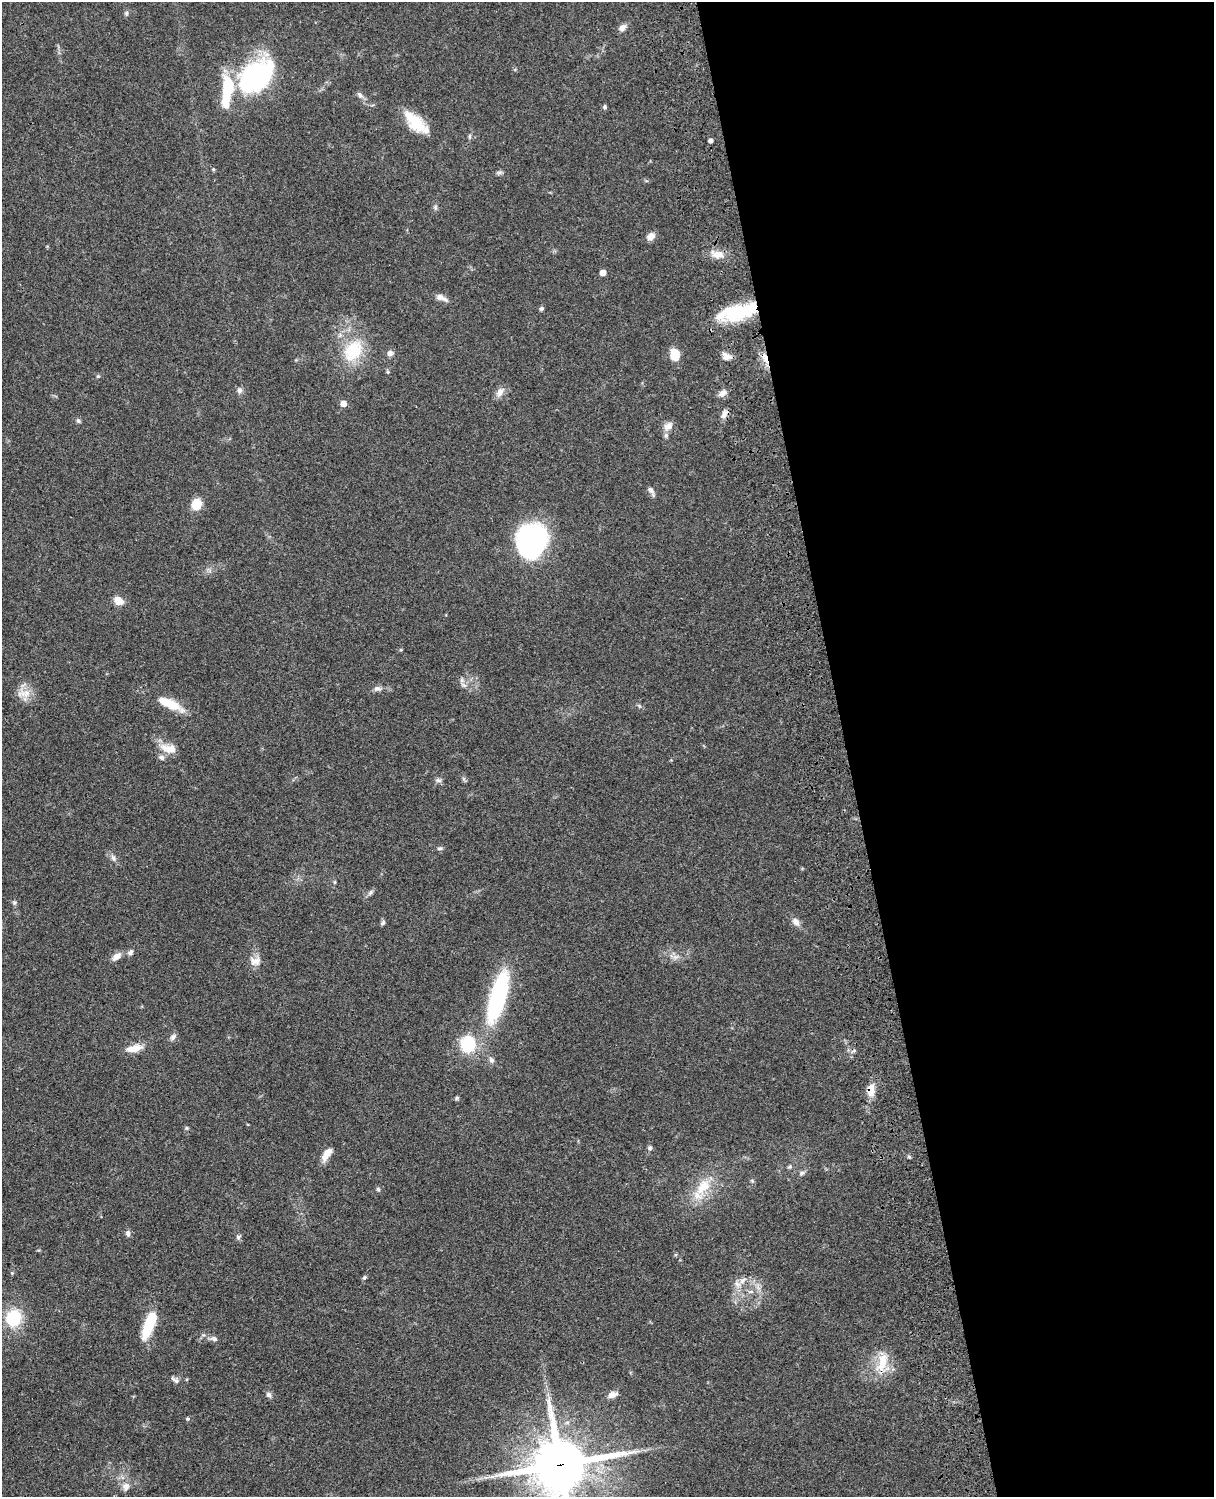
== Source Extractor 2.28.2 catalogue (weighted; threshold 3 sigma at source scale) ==
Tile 8 of 4 x 3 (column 4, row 2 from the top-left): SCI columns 3758-4969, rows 1773-3267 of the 5087 x 4926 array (HDU 1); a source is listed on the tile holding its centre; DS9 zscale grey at full resolution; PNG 1216 x 1499 px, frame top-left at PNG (2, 2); no overlay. Shown black and unused: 30% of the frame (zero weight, under 3 of 4 exposures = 6% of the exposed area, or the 3 px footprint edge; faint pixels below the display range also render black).
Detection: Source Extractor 2.28.2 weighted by HDU 2 'WHT'; one run over the whole footprint, this tile lists its part. Background 0.0762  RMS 0.0058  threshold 0.0259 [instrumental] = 3 sigma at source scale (4.5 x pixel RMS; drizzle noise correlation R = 1.50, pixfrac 1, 0.05/0.05 arcsec/px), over >= 5 px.
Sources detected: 91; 1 inside a brighter object's white glare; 1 cosmic-ray / hot-pixel residue — not listed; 4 inside a brighter listed object's ellipse — not listed separately; the other 85 listed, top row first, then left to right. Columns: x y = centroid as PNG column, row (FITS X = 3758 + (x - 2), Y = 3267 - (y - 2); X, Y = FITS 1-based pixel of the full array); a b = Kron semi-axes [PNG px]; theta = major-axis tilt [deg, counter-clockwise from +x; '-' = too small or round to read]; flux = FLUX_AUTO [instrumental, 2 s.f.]
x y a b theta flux
126 13 7 5 87 1.2
622 28 10 7 42 2.9
256 76 37 24 36 100
360 95 11 6 -54 2
605 107 6 5 - 1
416 123 28 14 -44 18
470 136 6 4 89 0.86
710 141 4 3 - 2
213 169 4 4 - 0.72
499 172 9 4 8 1.2
435 207 7 5 84 1.1
651 236 10 7 44 3.8
717 254 17 9 -15 6.3
603 273 4 4 - 5.3
440 297 10 8 -20 3.6
541 309 5 4 - 1.5
737 312 44 15 14 34
353 351 26 19 54 26
390 353 7 7 - 2.2
675 355 12 9 -80 9.5
726 356 13 9 -29 3.6
765 357 15 7 -71 4.8
388 372 5 5 - 0.74
98 376 5 4 - 0.79
239 390 8 7 - 2
500 392 14 8 53 3.8
722 393 11 6 32 3.4
343 403 6 6 - 4
724 414 13 6 63 2.8
78 421 6 5 - 1.1
668 426 14 10 33 3.8
651 490 12 6 -53 2.1
197 504 8 7 - 15
531 541 34 29 57 86
118 601 12 8 -33 5.5
401 650 5 3 - 0.56
464 685 9 6 -27 2
377 689 11 7 6 2.2
24 693 22 12 -3 7.1
169 703 29 9 -24 17
169 748 23 12 -11 8.3
438 780 10 5 -13 1.6
440 848 7 5 5 1
113 858 10 7 -71 2.1
334 882 6 4 89 0.68
370 892 9 5 46 1.5
15 903 6 5 - 1.1
796 922 12 8 -48 3.3
383 923 7 5 63 1.2
130 952 8 6 61 1.8
116 956 14 8 41 3.7
675 957 9 7 0 2.6
255 961 17 13 -8 4.8
498 998 62 17 74 70
173 1037 11 6 49 1.8
468 1044 20 16 86 24
134 1048 18 8 12 8
491 1060 9 6 -46 1.7
871 1090 18 9 83 6.5
456 1098 7 4 29 0.86
187 1128 5 5 - 0.79
650 1148 6 6 - 1.4
326 1154 17 7 54 5.6
909 1157 6 4 -19 0.76
790 1167 6 5 - 0.96
802 1173 8 5 24 1.6
752 1181 5 5 - 0.81
703 1187 28 16 54 17
378 1189 5 5 - 0.9
128 1233 7 6 - 2.1
238 1237 7 6 - 1.3
12 1273 4 4 - 0.62
364 1277 6 5 - 0.93
742 1280 11 7 50 3.3
751 1292 8 4 8 1.5
14 1318 16 15 - 25
149 1324 29 9 70 26
214 1339 10 6 -14 2.2
882 1362 33 16 85 15
176 1381 11 7 -56 1.9
269 1395 8 7 - 1.8
612 1395 11 7 19 3.6
188 1419 5 4 - 1
560 1465 18 17 - 3500
126 1487 12 10 73 3.7
Overlapping masked pixels (flux is a lower limit): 5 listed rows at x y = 737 312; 765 357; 871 1090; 882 1362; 560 1465
Isophote crosses this tile's border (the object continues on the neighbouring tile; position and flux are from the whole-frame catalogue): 1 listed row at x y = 560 1465